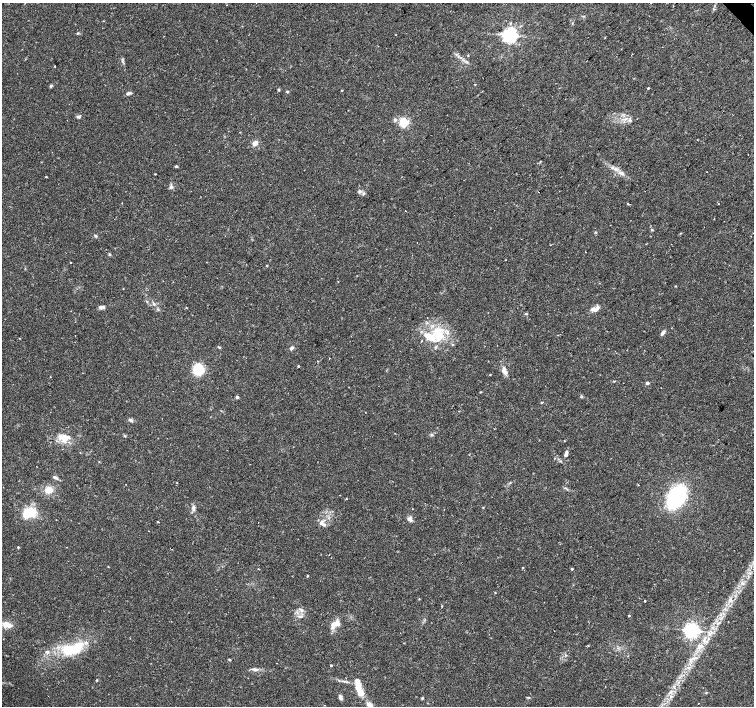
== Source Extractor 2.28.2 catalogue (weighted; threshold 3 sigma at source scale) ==
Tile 10 of 4 x 4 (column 2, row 3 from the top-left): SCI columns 1509-3011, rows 1620-3026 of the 6018 x 5986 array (HDU 1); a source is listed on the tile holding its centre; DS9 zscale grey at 2 x 2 block average (1 PNG px = mean of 2 x 2 image px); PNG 756 x 708 px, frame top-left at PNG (2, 3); no overlay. Shown black and unused: <1% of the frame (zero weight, under 2 of 3 exposures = <1% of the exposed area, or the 3 px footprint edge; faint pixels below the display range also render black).
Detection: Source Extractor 2.28.2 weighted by HDU 2 'WHT'; one run over the whole footprint, this tile lists its part. Background 0.0339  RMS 0.0039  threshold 0.0178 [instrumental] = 3 sigma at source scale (4.5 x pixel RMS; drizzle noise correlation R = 1.50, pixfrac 1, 0.0396/0.0396 arcsec/px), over >= 5 px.
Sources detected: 111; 1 inside a brighter object's white glare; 5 cosmic-ray / hot-pixel residue — not listed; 8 inside a brighter listed object's ellipse — not listed separately; the other 97 listed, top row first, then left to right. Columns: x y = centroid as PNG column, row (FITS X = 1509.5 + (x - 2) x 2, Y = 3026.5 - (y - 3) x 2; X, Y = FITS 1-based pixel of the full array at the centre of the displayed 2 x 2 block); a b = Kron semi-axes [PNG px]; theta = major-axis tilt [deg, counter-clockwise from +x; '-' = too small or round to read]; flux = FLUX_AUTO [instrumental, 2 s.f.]
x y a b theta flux
584 16 3 2 - 0.7
572 23 3 3 - 0.63
78 33 4 2 - 0.8
395 35 2 2 - 0.28
509 35 4 4 - 350
605 38 2 2 - 0.52
468 56 3 2 - 0.47
54 66 2 2 - 2.3
51 86 4 3 - 1.3
648 88 2 2 - 0.99
279 90 3 3 - 0.88
342 90 2 2 - 0.47
287 92 3 3 - 1.2
129 93 6 3 21 2.4
78 117 5 4 - 1.8
625 119 9 2 7 2.2
395 120 5 4 - 1.7
630 120 5 2 - 1.2
404 123 3 3 - 81
255 143 6 5 - 3.8
540 161 3 2 - 0.49
176 166 4 3 - 1.2
612 168 4 3 - 1.2
155 174 2 2 - 0.57
622 174 5 2 - 1.5
46 177 3 2 - 0.59
171 187 5 5 - 2.2
359 191 4 4 - 1.9
364 193 4 3 - 1.1
628 204 3 2 - 1.1
718 204 2 2 - 0.35
652 230 3 3 - 0.81
96 236 5 3 - 1.2
586 252 2 2 - 0.3
109 254 4 3 - 0.97
71 263 2 2 - 0.4
676 286 3 2 - 0.53
154 304 4 3 - 1.5
102 307 7 4 9 3
186 307 3 2 - 0.41
158 309 3 3 - 0.94
595 309 12 6 21 5.2
427 318 2 2 - 0.41
663 333 7 3 59 2.4
438 334 23 14 -82 29
219 347 5 2 - 0.83
292 348 5 4 - 2
298 366 2 2 - 1.4
198 369 10 8 79 28
504 371 9 6 -61 4.9
490 375 3 2 - 0.44
647 383 3 2 - 2.9
481 392 2 2 - 0.64
237 397 3 3 - 2.2
542 402 3 2 - 0.79
131 420 6 4 -23 1.9
431 435 3 2 - 0.82
125 436 4 2 - 0.62
64 438 9 7 -38 13
564 441 3 2 - 0.48
566 454 7 3 74 3.7
55 477 6 3 -28 2.7
638 485 3 2 - 0.46
49 490 6 5 - 13
676 497 19 12 59 100
346 499 2 2 - 1
483 507 3 2 - 0.55
193 508 8 4 80 3.1
29 513 16 11 17 22
410 519 7 6 - 3.2
158 522 2 2 - 0.7
321 523 7 6 - 3.4
18 547 3 2 - 0.79
523 568 3 2 - 0.69
258 569 3 2 - 0.52
572 569 3 3 - 1
307 576 3 2 - 0.67
743 583 5 3 - 1.6
495 593 3 3 - 0.58
645 601 2 2 - 1.9
301 610 7 3 -44 2.1
629 615 3 2 - 0.58
300 616 7 3 4 2
336 623 9 8 - 6.8
7 625 14 6 -16 8.1
691 630 5 5 - 200
588 646 2 2 - 0.88
700 646 9 6 19 5.9
69 650 23 13 -6 29
229 659 3 3 - 0.98
331 665 3 2 - 0.81
255 669 10 4 -3 3
360 692 17 7 -60 12
706 693 3 2 - 0.54
340 697 6 4 -69 3.1
422 698 3 3 - 0.99
370 706 9 5 -65 9
Isophote crosses this tile's border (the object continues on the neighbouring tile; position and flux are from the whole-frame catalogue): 1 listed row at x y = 370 706
Diffuse or blended objects may show on this block-average render without a row.